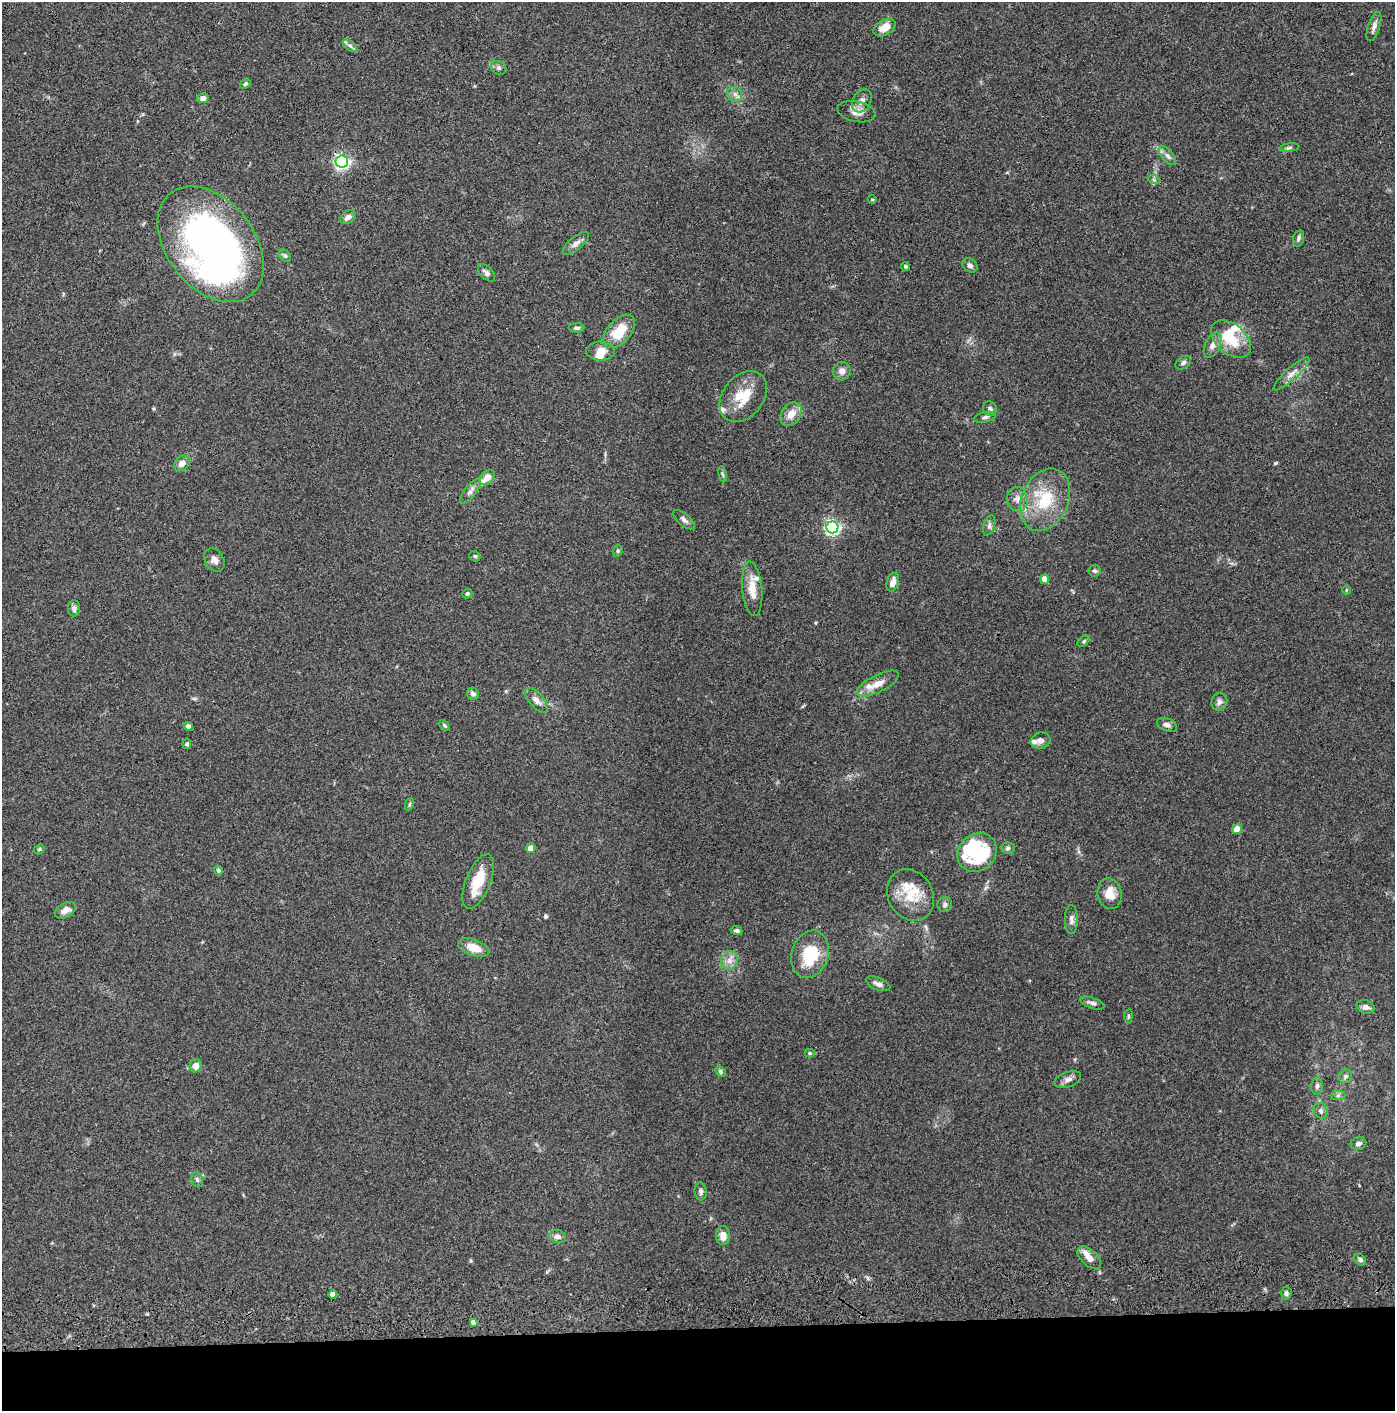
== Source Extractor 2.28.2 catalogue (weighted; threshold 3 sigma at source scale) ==
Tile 8 of 3 x 3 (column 2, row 3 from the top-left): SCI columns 1443-2835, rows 117-1525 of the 4276 x 4457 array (HDU 1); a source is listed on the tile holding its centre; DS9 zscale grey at full resolution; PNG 1397 x 1413 px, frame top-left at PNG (2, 2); each listed source drawn as its Kron ellipse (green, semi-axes under 4 px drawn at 4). Shown black and unused: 6% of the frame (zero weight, under 3 of 4 exposures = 6% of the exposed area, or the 3 px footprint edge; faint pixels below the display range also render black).
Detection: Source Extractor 2.28.2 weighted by HDU 2 'WHT'; one run over the whole footprint, this tile lists its part. Background 0.0841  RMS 0.0061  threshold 0.0273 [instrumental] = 3 sigma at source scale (4.5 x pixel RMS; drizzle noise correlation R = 1.50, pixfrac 1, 0.05/0.05 arcsec/px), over >= 5 px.
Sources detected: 117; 6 inside a brighter object's white glare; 1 cosmic-ray / hot-pixel residue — neither listed nor drawn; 8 inside a brighter listed object's ellipse — not listed separately; the other 102 listed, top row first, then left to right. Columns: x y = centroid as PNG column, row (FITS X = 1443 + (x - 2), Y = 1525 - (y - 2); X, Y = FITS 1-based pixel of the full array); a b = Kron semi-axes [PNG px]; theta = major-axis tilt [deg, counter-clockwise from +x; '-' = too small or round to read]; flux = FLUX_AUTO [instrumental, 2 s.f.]
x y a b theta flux
884 27 12 7 31 7
1374 27 15 6 71 2.9
350 46 8 4 -37 1.8
499 68 8 6 -30 1.6
245 84 6 4 35 1.3
735 94 8 7 - 2.3
203 98 6 5 - 2.7
862 101 12 8 61 3.6
856 112 19 10 -11 5
1289 148 10 4 6 1.3
1167 156 11 6 -49 2.3
342 162 6 6 - 150
1154 180 6 4 -19 0.92
872 200 4 3 - 0.51
348 217 9 6 34 2.7
1298 238 8 5 74 1.5
576 243 16 6 40 3.2
211 244 65 44 -52 310
285 255 7 5 -48 1.2
970 265 8 6 -36 1.8
905 266 4 4 - 0.92
486 273 10 6 -45 2.1
577 328 8 4 -1 1.5
619 331 20 11 48 15
1231 339 23 14 -40 18
1213 345 14 7 66 3.9
601 351 14 9 -3 5.4
1183 363 8 5 34 1.6
842 371 9 9 - 3.2
1291 374 23 6 42 4.5
743 396 28 20 52 18
990 409 7 6 - 1.5
791 414 13 9 54 6.9
985 417 11 5 13 1.7
182 463 9 6 46 4.5
723 474 8 4 -80 0.96
487 477 8 6 36 5.1
471 491 15 6 52 2.6
1017 499 12 10 -82 4.5
1045 500 32 23 66 28
684 520 13 6 -41 2.3
989 526 10 5 73 1.8
832 527 6 6 - 150
618 551 6 4 71 0.93
475 556 6 5 - 0.79
214 560 12 9 -59 3.4
1094 571 6 6 - 1.2
1045 579 4 4 - 9
893 582 9 6 74 4.4
752 589 27 10 -85 9.8
1346 590 4 3 - 0.46
467 594 5 5 - 1.2
74 608 8 6 -89 2.1
1084 641 7 4 38 1.1
878 684 23 8 27 8.2
473 694 6 5 - 2.2
536 700 15 7 -46 3.7
1219 702 9 7 67 2.5
445 725 6 4 -45 0.84
1167 725 10 6 -21 2.5
188 726 4 4 - 2
1040 741 10 8 17 2.8
187 744 5 4 - 1.3
410 804 6 4 70 0.82
1237 829 5 4 - 9.5
531 848 4 4 - 8.3
1008 848 7 5 2 1.3
39 849 5 4 - 0.75
977 852 21 18 43 17
218 870 5 4 - 1.2
478 881 29 12 68 16
1110 894 15 12 -80 8.5
910 895 27 22 -60 19
945 904 7 7 - 1.7
65 910 11 7 30 4.1
1071 920 14 6 90 2.7
737 930 5 4 - 1.4
474 948 16 8 -19 8.7
810 954 24 18 72 26
729 960 9 8 - 3.7
878 984 13 6 -22 2.7
1092 1003 12 5 -19 1.9
1366 1007 9 6 -15 3.3
1128 1016 7 3 82 0.81
810 1053 5 4 - 0.98
196 1066 7 6 - 4.8
720 1071 6 4 -47 1.2
1345 1076 7 6 - 1.4
1068 1079 14 7 20 2.8
1317 1086 8 6 88 1.8
1338 1095 7 4 1 1.4
1321 1111 8 6 -64 1.9
1358 1143 8 6 17 2.4
197 1180 8 5 -70 1.5
701 1191 9 6 -85 1.6
723 1235 10 7 -85 4.8
558 1236 8 6 -16 2.7
1089 1258 14 8 -43 4.6
1360 1260 7 5 -48 1.3
1286 1293 6 5 - 1.6
333 1294 4 4 - 5.5
473 1322 4 4 - 2.1